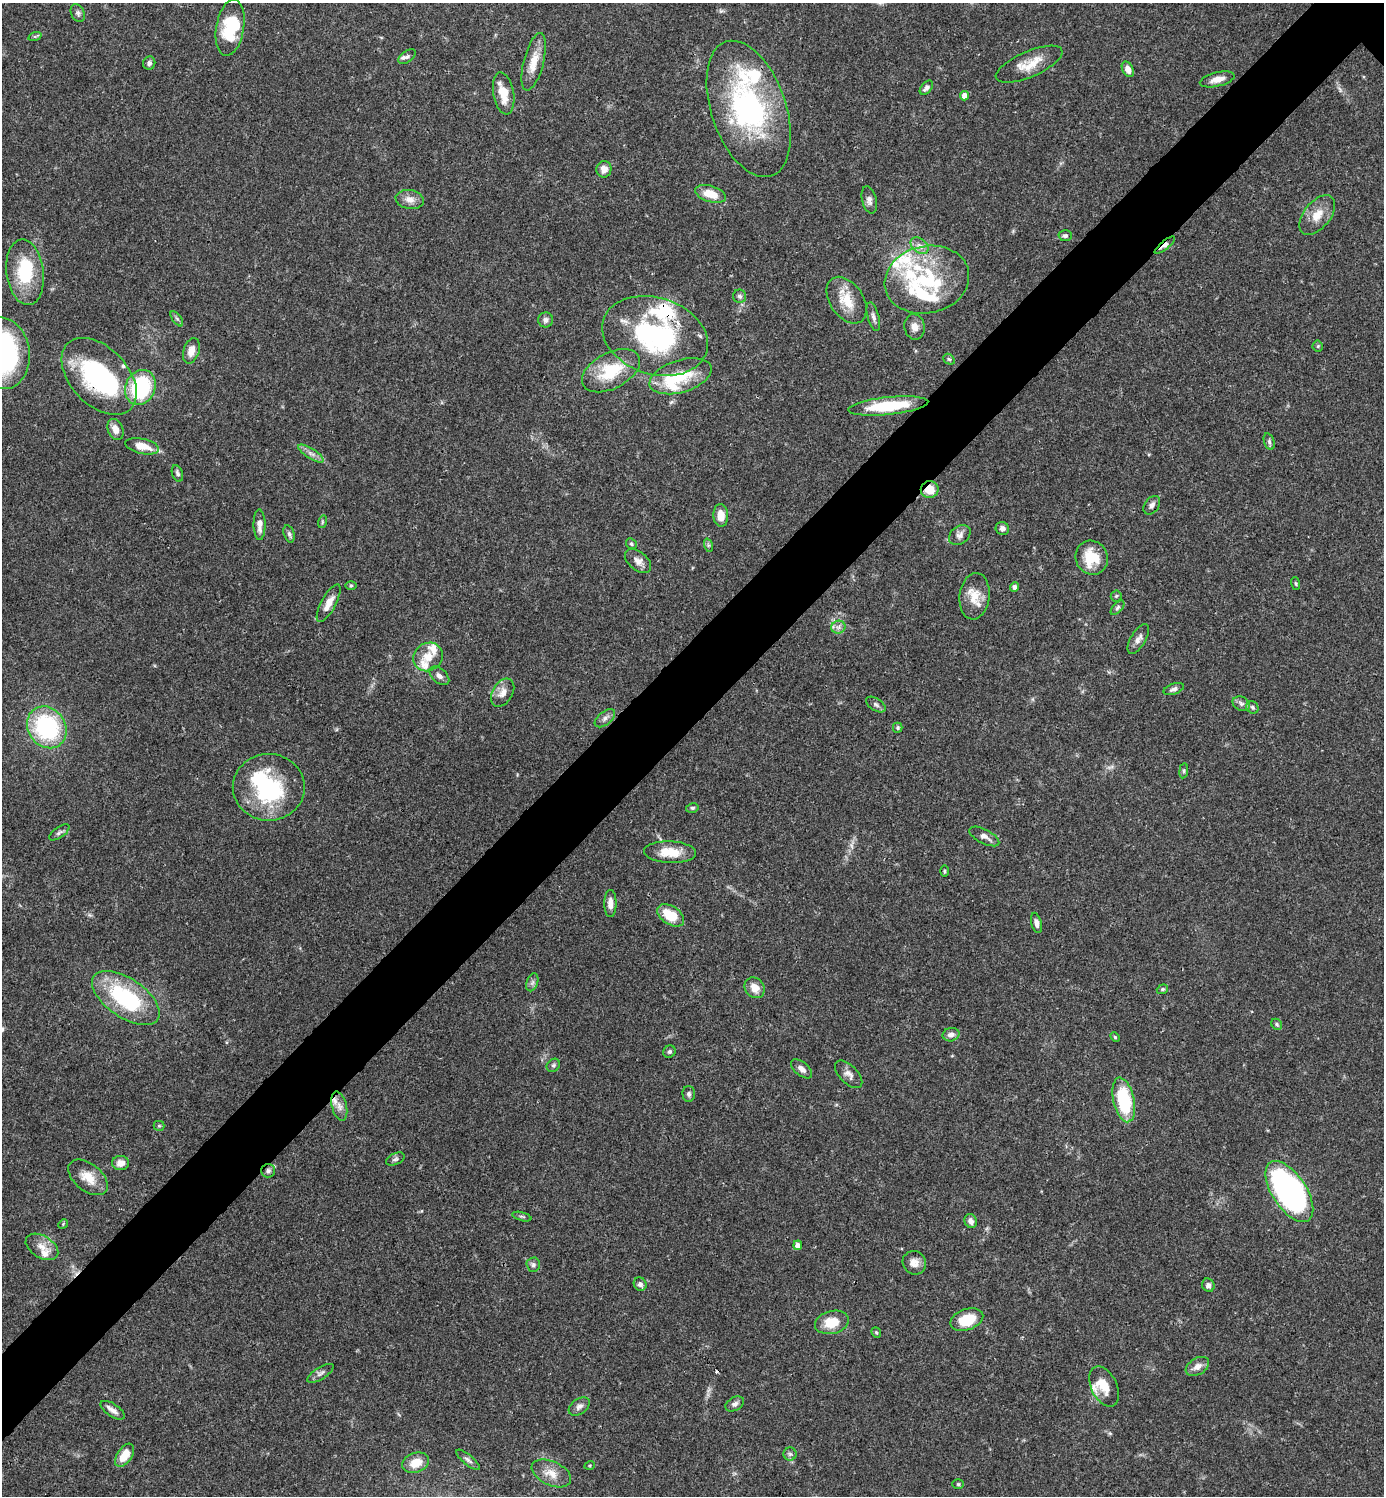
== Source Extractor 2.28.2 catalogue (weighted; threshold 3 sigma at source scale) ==
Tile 7 of 4 x 4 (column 3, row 2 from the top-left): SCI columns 3062-4443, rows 2991-4484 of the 5981 x 5982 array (HDU 1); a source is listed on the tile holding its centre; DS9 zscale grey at full resolution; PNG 1386 x 1498 px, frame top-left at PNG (2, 3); each listed source drawn as its Kron ellipse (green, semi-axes under 4 px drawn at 4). Shown black and unused: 6% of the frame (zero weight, under 3 of 4 exposures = <1% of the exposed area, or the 3 px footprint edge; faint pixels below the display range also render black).
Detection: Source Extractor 2.28.2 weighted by HDU 2 'WHT'; one run over the whole footprint, this tile lists its part. Background 0.0388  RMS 0.0027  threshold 0.012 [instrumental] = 3 sigma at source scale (4.5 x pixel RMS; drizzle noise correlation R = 1.50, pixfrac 1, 0.05/0.05 arcsec/px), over >= 5 px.
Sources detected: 157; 1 too faint to see at this stretch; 5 inside a brighter object's white glare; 2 cosmic-ray / hot-pixel residue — neither listed nor drawn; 19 inside a brighter listed object's ellipse — not listed separately; the other 130 listed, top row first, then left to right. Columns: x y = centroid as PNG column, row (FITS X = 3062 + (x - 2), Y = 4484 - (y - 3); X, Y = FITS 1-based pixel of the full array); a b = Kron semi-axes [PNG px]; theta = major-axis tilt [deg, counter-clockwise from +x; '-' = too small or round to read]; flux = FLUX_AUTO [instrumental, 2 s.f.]
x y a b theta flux
78 13 9 6 -63 0.78
230 28 28 14 80 12
35 36 7 4 18 0.41
407 57 10 5 36 0.81
534 62 29 10 76 4.5
149 63 6 6 - 0.82
1029 64 36 13 23 5.5
1128 69 8 5 -63 1.9
1217 79 18 7 13 2.3
926 88 8 5 48 0.97
504 93 21 10 -80 5.1
965 96 5 4 - 2.2
749 109 71 37 -71 53
604 169 8 7 - 2.1
710 194 16 8 -16 4.5
410 199 14 9 -10 2.2
869 200 14 7 -75 1.3
1317 215 23 13 51 4.1
1065 236 7 5 2 0.75
1165 245 12 4 39 1.4
919 246 10 7 -38 1.5
25 272 33 18 -82 14
927 280 43 33 13 23
740 296 7 6 - 0.74
847 300 26 16 -56 6.3
873 317 15 5 -74 1.1
177 319 9 4 -54 0.55
546 320 7 7 - 1
915 327 13 10 -80 2
655 336 54 38 -18 45
1318 346 5 5 - 0.36
191 351 13 7 72 2.3
2 353 36 28 -82 68
949 359 6 5 - 0.5
611 371 31 18 28 12
99 376 45 28 -47 35
680 376 32 16 17 11
140 387 18 15 66 22
888 406 40 8 6 15
115 429 11 7 -68 2.2
1269 442 8 5 -73 0.6
142 446 17 7 -13 4.3
311 454 14 5 -33 1.3
177 473 8 5 -71 0.76
930 490 9 8 - 4
1152 505 10 7 54 1.1
721 515 11 7 -86 3
322 522 6 4 72 0.34
259 525 15 6 -89 2.1
1002 528 7 6 - 1
289 534 9 5 -74 0.72
960 535 12 8 38 1.3
631 544 6 5 - 0.44
708 545 7 4 -72 0.45
1092 558 17 16 - 8
638 561 15 9 -39 1.9
1296 584 6 3 -71 0.33
351 585 6 4 1 0.34
1014 587 4 4 - 0.86
975 596 23 15 83 4.8
1116 596 5 5 - 0.41
329 603 21 7 62 3
1117 608 9 4 49 0.61
838 627 7 6 - 0.98
1138 639 17 7 60 1.6
428 657 15 13 34 3.8
439 676 11 7 -41 1.1
1174 689 10 5 19 0.87
503 693 15 10 58 2.4
1241 704 9 7 -25 0.96
876 705 11 6 -33 0.79
1252 707 6 5 - 0.64
605 718 12 6 38 1.2
47 727 22 18 -55 31
898 728 5 4 - 0.42
1184 771 7 4 82 0.42
269 787 36 33 0 23
692 808 6 5 - 0.46
59 832 12 5 34 0.75
984 836 16 7 -27 1.6
670 852 26 11 -3 5.7
944 871 6 4 -90 0.34
610 903 13 6 90 2.1
671 915 15 9 -33 7.3
1036 923 10 5 -76 1.1
532 982 9 5 70 0.83
755 988 11 9 -51 2.8
1162 989 6 4 20 0.39
126 998 39 19 -34 26
1277 1024 6 5 - 0.45
951 1035 8 6 12 1.3
1115 1037 6 3 -46 0.28
669 1052 6 6 - 0.58
553 1065 7 6 - 0.6
802 1069 12 6 -40 1.5
849 1074 17 9 -45 1.6
689 1094 8 6 -89 0.67
1124 1100 23 10 -77 18
339 1106 15 7 -75 1.9
159 1126 5 5 - 0.36
395 1159 10 5 26 0.75
121 1163 8 7 - 2.1
268 1171 7 7 - 0.79
88 1177 23 13 -39 4.7
1289 1192 35 17 -57 92
522 1217 10 3 -15 0.45
971 1221 7 6 - 1.3
63 1224 5 4 - 0.27
798 1245 5 4 - 1.5
42 1247 18 11 -31 2.9
914 1263 12 11 - 2
533 1265 7 7 - 0.68
640 1284 7 6 - 0.87
1208 1285 7 6 - 0.91
967 1320 17 10 18 7.9
832 1322 17 11 14 5.7
876 1333 6 4 -68 0.37
1197 1366 13 8 31 1.9
320 1373 15 6 31 1
1104 1387 21 13 -64 4.2
735 1404 10 6 30 1
579 1406 12 7 36 1.2
113 1410 14 6 -33 1.4
790 1454 6 6 - 0.61
125 1455 13 7 56 4.4
468 1460 14 5 -39 0.96
416 1463 13 10 19 4.4
590 1465 5 3 - 0.27
551 1473 21 12 -24 3.7
958 1484 6 5 - 0.4
Overlapping masked pixels (flux is a lower limit): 6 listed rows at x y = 749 109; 1165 245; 655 336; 99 376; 930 490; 268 1171
Isophote crosses this tile's border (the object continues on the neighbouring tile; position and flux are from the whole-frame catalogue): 1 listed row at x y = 2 353